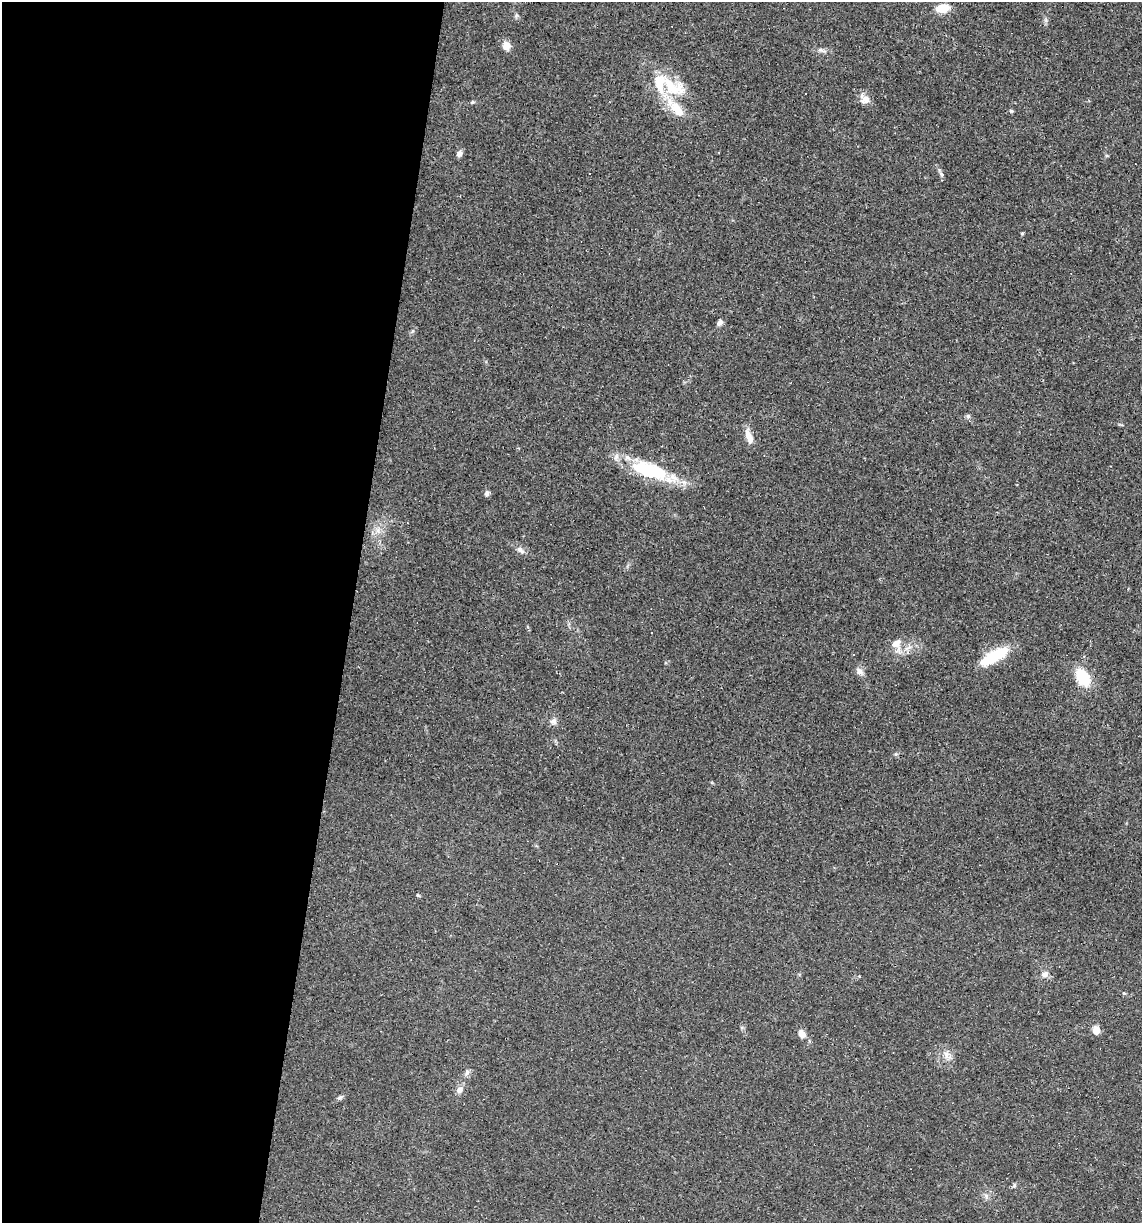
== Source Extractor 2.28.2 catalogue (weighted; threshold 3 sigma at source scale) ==
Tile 5 of 4 x 4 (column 1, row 2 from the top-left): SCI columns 114-1253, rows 2445-3665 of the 4907 x 4887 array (HDU 1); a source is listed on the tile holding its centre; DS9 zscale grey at full resolution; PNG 1144 x 1225 px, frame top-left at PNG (2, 2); no overlay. Shown black and unused: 31% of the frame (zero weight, under 2 of 3 exposures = <1% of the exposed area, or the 3 px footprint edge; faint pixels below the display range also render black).
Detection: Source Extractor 2.28.2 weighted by HDU 2 'WHT'; one run over the whole footprint, this tile lists its part. Background 0.0519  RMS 0.0065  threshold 0.0294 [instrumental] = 3 sigma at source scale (4.5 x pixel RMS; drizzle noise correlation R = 1.50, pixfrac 1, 0.05/0.05 arcsec/px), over >= 5 px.
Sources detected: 40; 6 cosmic-ray / hot-pixel residue — not listed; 2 inside a brighter listed object's ellipse — not listed separately; the other 32 listed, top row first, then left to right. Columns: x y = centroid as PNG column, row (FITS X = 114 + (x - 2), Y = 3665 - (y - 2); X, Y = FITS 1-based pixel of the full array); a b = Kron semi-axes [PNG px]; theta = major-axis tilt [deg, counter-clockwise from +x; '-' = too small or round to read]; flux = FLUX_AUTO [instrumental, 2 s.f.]
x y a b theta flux
943 8 11 7 10 14
506 46 10 8 -74 5.4
821 50 13 4 -18 2.1
673 87 41 20 -30 27
805 93 3 2 - 0.81
865 99 15 10 -51 4.9
472 102 5 4 - 1.1
1011 111 5 4 - 0.85
459 154 8 6 57 2.5
1022 233 4 4 - 0.74
720 323 8 6 63 2.3
968 416 6 5 - 1.4
749 437 20 8 -71 5.8
649 470 48 17 -17 46
487 493 7 5 62 1.7
378 530 8 6 -61 2.6
520 550 13 6 -40 3
896 644 13 10 23 6.1
994 656 34 11 29 25
859 671 10 8 -77 3
1083 678 16 10 -56 25
553 721 9 8 - 2.7
418 895 5 4 - 0.71
1045 974 11 8 23 3.1
1124 993 6 4 -1 0.71
1096 1030 8 6 -78 6.7
801 1034 10 6 -84 4.2
947 1055 15 8 -51 4.6
467 1072 9 6 74 2
459 1090 9 8 - 3.1
340 1097 7 5 18 1.3
1014 1185 6 4 61 1.1
Unlisted compact peaks at least as high as the median listed source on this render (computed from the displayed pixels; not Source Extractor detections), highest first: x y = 941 174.